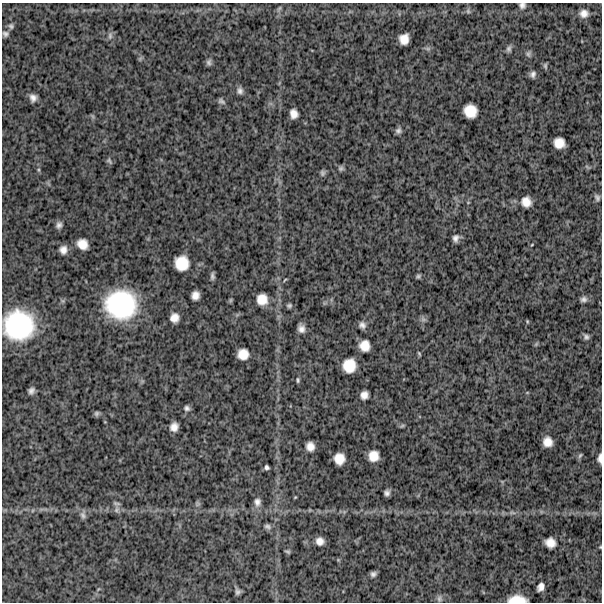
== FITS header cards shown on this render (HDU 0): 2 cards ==
NAXIS1  =                  600
NAXIS2  =                  600

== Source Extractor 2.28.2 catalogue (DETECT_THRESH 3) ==
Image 600 x 600 px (HDU 0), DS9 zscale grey, 1 PNG px = 1 image px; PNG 604 x 604 px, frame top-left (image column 1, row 600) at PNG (2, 3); no overlay
Background 1420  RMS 310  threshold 917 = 3 sigma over >= 5 px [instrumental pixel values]
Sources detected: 84; all 84 listed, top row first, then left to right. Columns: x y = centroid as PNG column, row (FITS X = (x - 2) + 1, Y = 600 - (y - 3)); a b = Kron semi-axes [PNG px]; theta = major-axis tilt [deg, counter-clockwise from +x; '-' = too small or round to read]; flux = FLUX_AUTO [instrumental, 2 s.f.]
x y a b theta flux
522 5 8 7 - 6.9e+04
468 11 7 5 -46 3.7e+04
584 13 11 9 5 1.4e+05
11 26 8 7 - 5.6e+04
5 34 8 7 - 6.3e+04
110 36 10 6 90 6.9e+04
404 39 10 8 75 2.2e+05
509 49 9 6 70 5.6e+04
528 54 9 6 -88 5.0e+04
209 62 8 6 83 5.5e+04
545 66 8 4 -85 3.5e+04
533 74 7 6 - 7.2e+04
240 91 8 7 - 7.5e+04
33 98 8 7 - 1.1e+05
221 101 9 5 -31 5.1e+04
470 111 12 11 - 3.4e+05
294 114 8 7 - 1.5e+05
92 116 7 4 -70 2.9e+04
398 131 7 7 - 6.4e+04
559 143 10 9 - 2.4e+05
109 161 9 5 -50 4.0e+04
587 167 8 3 -45 2.2e+04
341 168 7 6 - 4.5e+04
39 170 6 4 -89 2.9e+04
322 173 8 6 -85 4.6e+04
597 197 8 6 -66 5.8e+04
526 202 11 11 - 2.0e+05
59 225 8 7 - 7.6e+04
456 238 8 6 78 8.4e+04
82 244 10 9 - 2.3e+05
532 244 5 3 - 1.7e+04
63 250 8 7 - 1.3e+05
182 263 13 12 - 4.1e+05
212 276 8 4 -85 5.6e+04
418 276 6 5 - 3.7e+04
285 280 7 2 45 2.2e+04
195 295 8 7 - 1.4e+05
262 299 11 10 - 2.5e+05
583 299 9 7 16 7.1e+04
121 305 30 27 -6 2.1e+06
289 306 6 5 - 4.3e+04
174 318 9 8 - 1.6e+05
423 319 8 6 -44 5.4e+04
527 321 5 3 - 2.0e+04
19 325 27 26 - 2.0e+06
362 325 8 7 - 8.3e+04
301 328 8 6 -79 1.1e+05
586 337 7 7 - 5.8e+04
536 344 7 4 45 2.5e+04
365 346 10 9 - 2.3e+05
419 353 6 3 -63 2.2e+04
243 354 10 9 - 2.4e+05
349 366 12 11 - 3.8e+05
298 380 6 4 -90 3.3e+04
31 391 6 5 - 7.0e+04
364 395 7 7 - 1.3e+05
187 408 7 6 - 5.6e+04
96 413 6 6 - 4.2e+04
402 426 7 4 36 2.6e+04
174 427 8 7 - 1.4e+05
548 442 9 8 - 1.9e+05
310 446 8 7 - 1.5e+05
580 455 8 5 62 3.4e+04
374 456 10 9 - 2.4e+05
600 458 9 4 88 8.4e+04
339 459 10 9 - 2.5e+05
267 467 4 4 - 4.5e+04
387 493 5 5 - 6.6e+04
295 497 4 3 - 1.7e+04
257 502 11 9 86 1.1e+05
198 504 7 5 -73 3.8e+04
117 510 9 7 70 8.1e+04
512 513 9 4 -9 5.2e+04
83 515 10 7 -68 7.3e+04
267 526 10 6 -17 6.0e+04
320 541 7 7 - 1.3e+05
550 543 10 8 -24 2.0e+05
600 547 3 3 - 1.6e+04
287 552 5 3 - 3.0e+04
373 574 5 4 - 5.7e+04
541 587 8 6 64 1.1e+05
238 592 6 5 - 5.8e+04
439 599 10 6 84 6.0e+04
517 599 17 7 0 3.0e+05
At the frame edge (FLAGS 8, measured only in part): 4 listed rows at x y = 522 5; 600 458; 600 547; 517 599